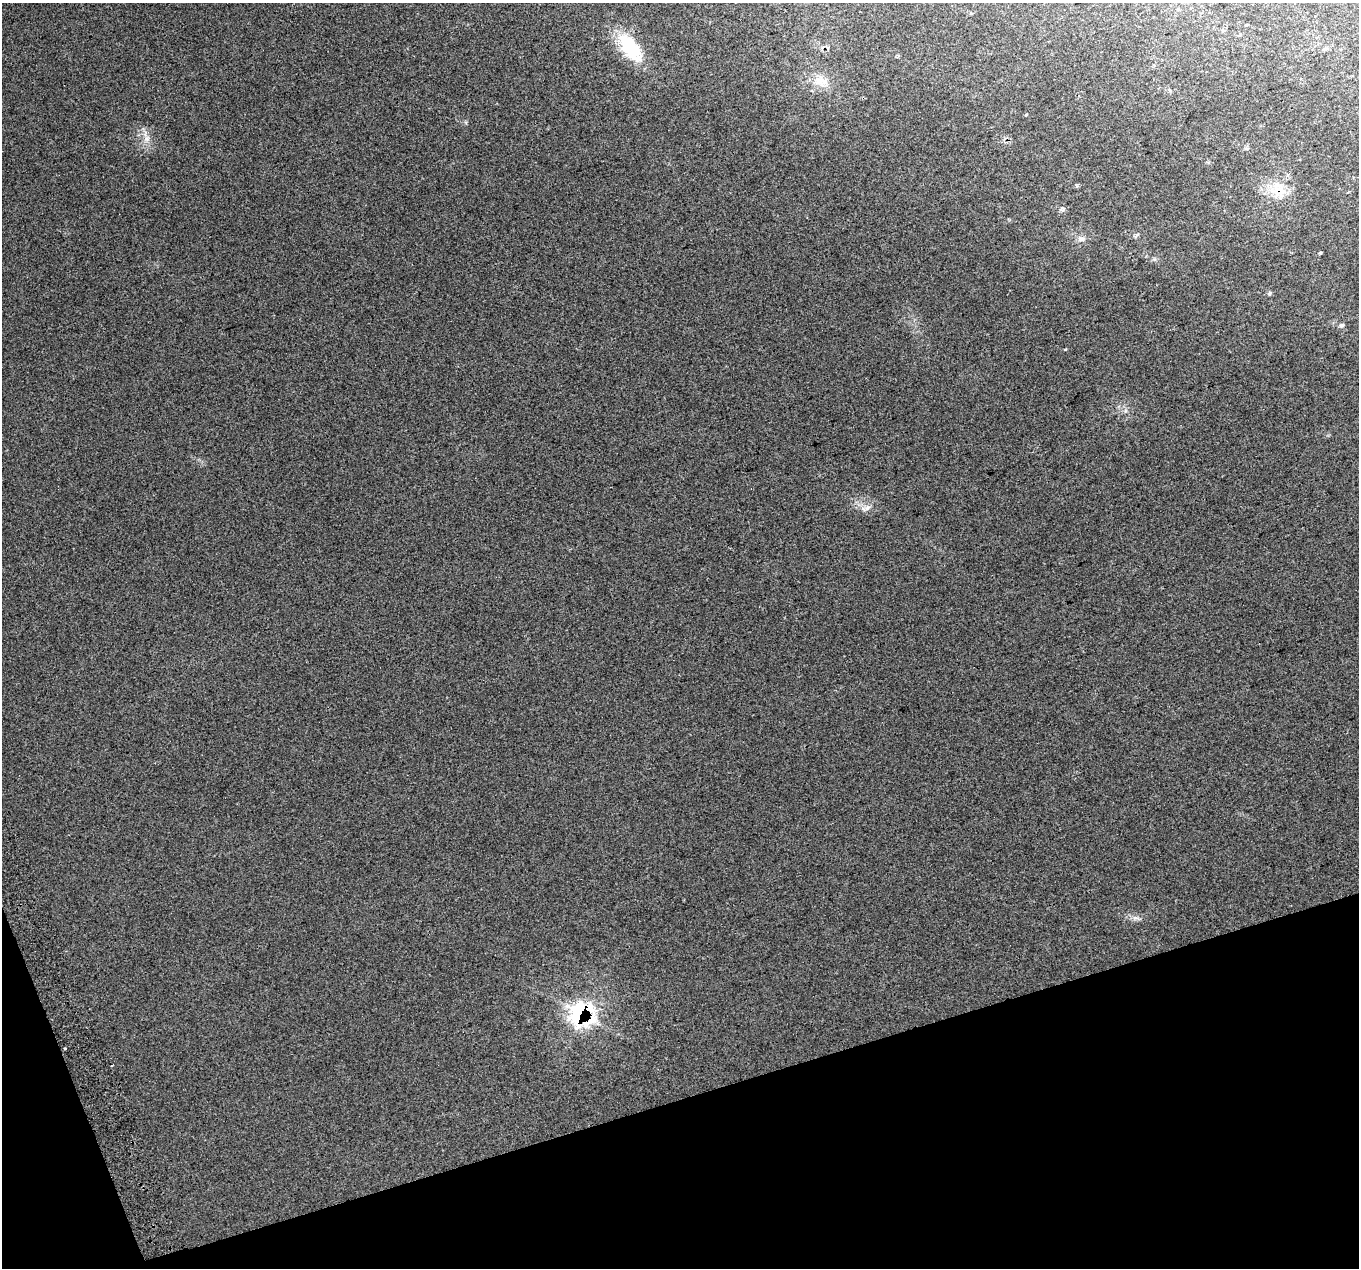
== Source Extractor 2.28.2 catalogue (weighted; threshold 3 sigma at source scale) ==
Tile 14 of 4 x 4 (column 2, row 4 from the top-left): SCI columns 1400-2756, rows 140-1405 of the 5515 x 5290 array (HDU 1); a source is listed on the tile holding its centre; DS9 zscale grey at full resolution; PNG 1361 x 1270 px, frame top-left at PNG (2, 3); no overlay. Shown black and unused: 15% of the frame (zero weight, under 2 of 3 exposures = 2% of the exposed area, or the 3 px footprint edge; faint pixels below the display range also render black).
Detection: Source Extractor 2.28.2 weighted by HDU 2 'WHT'; one run over the whole footprint, this tile lists its part. Background 0.0694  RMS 0.013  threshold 0.0591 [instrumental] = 3 sigma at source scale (4.5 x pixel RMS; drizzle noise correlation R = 1.50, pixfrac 1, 0.0396/0.0396 arcsec/px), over >= 5 px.
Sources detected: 13; all 13 listed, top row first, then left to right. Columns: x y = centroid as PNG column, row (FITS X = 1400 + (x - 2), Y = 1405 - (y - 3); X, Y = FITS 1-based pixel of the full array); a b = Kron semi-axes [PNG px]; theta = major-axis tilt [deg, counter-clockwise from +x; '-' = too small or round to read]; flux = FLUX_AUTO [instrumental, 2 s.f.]
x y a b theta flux
630 47 41 19 -53 61
820 81 16 15 - 18
147 139 9 9 - 7.5
1277 191 25 18 -20 30
1063 209 6 5 - 2.3
1081 239 10 7 -4 5.1
1269 293 6 4 67 1.9
1342 325 7 5 14 2.4
1065 349 4 3 - 0.89
867 508 12 5 35 5.2
1135 918 10 5 -8 4.3
581 1014 25 24 - 130
65 1049 3 3 - 2.7
Overlapping masked pixels (flux is a lower limit): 2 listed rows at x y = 1277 191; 581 1014
Unlisted compact peaks at least as high as the median listed source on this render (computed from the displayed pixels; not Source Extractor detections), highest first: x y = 1125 411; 1320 253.